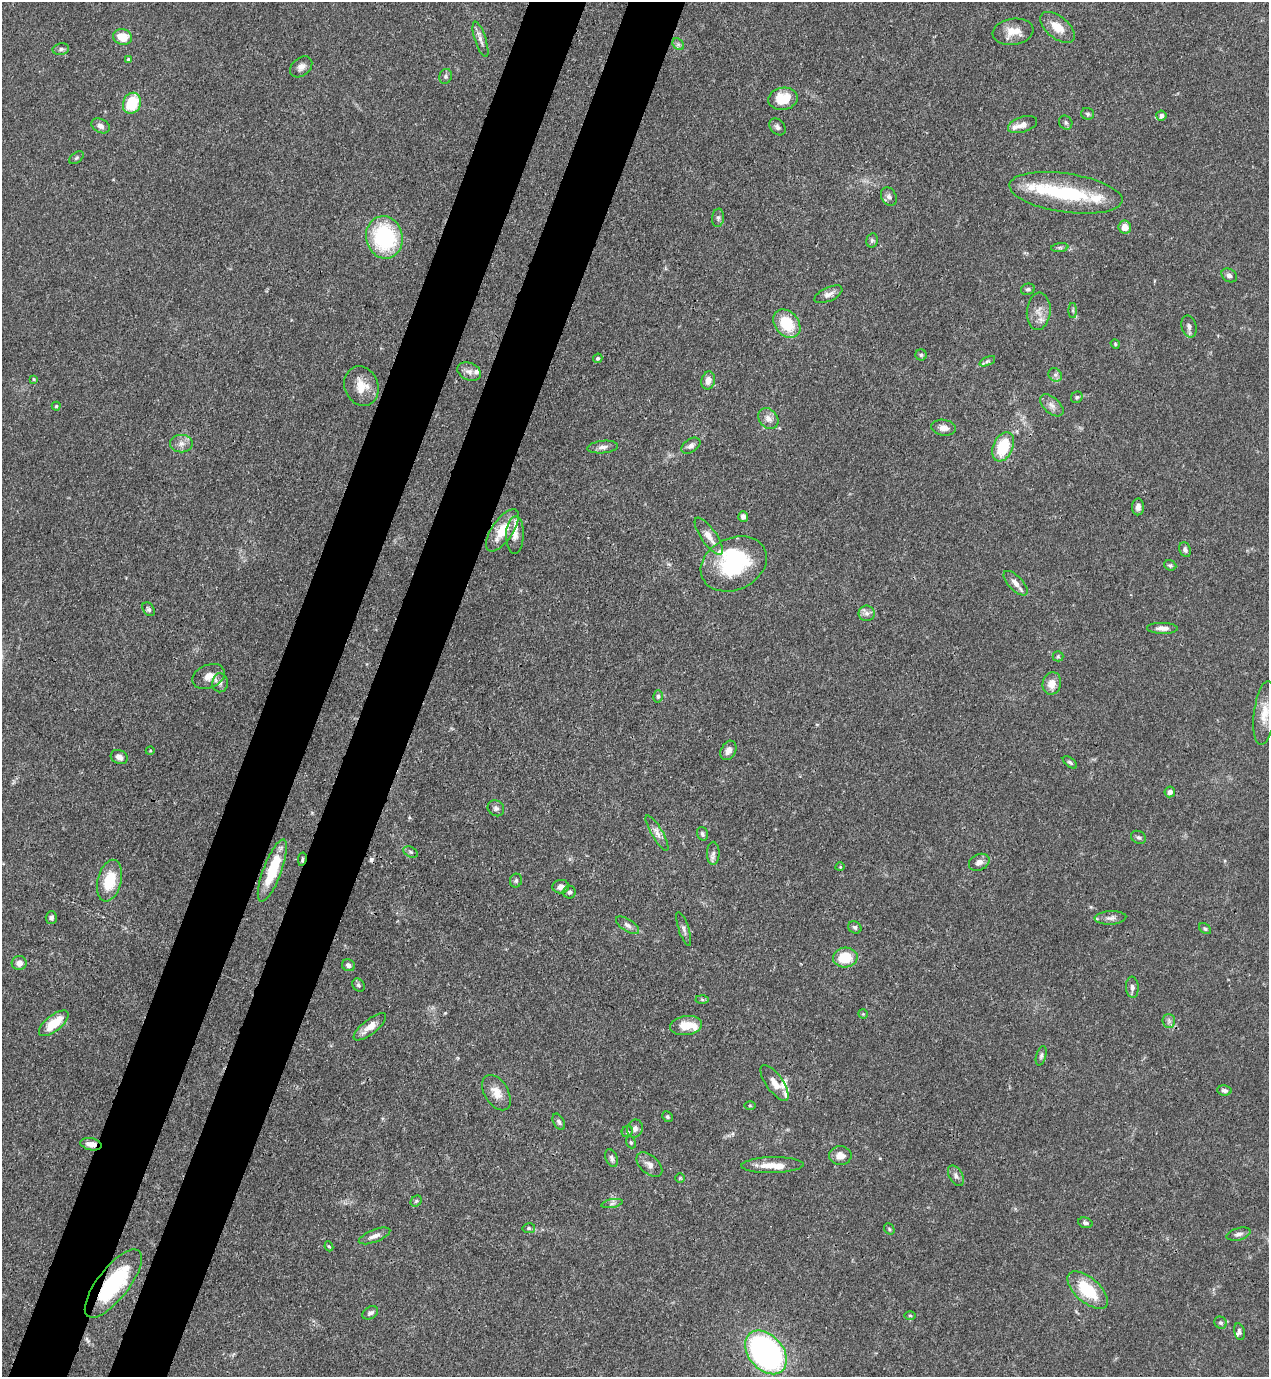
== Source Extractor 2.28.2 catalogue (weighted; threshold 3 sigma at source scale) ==
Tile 7 of 4 x 4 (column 3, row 2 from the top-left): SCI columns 2760-4026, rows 2795-4169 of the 5646 x 5587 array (HDU 1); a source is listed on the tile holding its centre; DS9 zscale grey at full resolution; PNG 1271 x 1379 px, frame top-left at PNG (2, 2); each listed source drawn as its Kron ellipse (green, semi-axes under 4 px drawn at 4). Shown black and unused: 9% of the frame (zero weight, under 3 of 4 exposures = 7% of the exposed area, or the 3 px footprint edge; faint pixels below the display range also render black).
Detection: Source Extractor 2.28.2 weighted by HDU 2 'WHT'; one run over the whole footprint, this tile lists its part. Background 0.0767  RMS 0.0036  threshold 0.0162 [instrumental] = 3 sigma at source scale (4.5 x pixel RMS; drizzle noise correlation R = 1.50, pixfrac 1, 0.05/0.05 arcsec/px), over >= 5 px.
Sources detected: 150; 2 inside a brighter object's white glare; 1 cosmic-ray / hot-pixel residue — neither listed nor drawn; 11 inside a brighter listed object's ellipse — not listed separately; the other 136 listed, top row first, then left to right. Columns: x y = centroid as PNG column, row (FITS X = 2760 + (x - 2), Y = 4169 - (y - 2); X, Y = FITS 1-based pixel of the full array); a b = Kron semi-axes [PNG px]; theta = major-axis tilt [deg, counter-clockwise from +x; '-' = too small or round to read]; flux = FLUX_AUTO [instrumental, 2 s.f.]
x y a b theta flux
1057 27 20 11 -40 5.5
1013 32 20 13 8 5.5
122 37 9 7 -15 6.5
480 39 19 5 -72 2
678 44 6 5 - 0.85
61 49 8 5 10 0.94
128 59 4 3 - 0.38
301 67 12 9 39 2
446 76 7 6 - 0.95
783 99 15 11 9 9.2
132 103 11 9 67 14
1088 114 6 6 - 0.78
1161 116 5 5 - 1.3
1066 123 7 6 - 0.81
1022 125 15 7 18 2.7
101 126 9 6 -28 1.6
777 127 9 7 -50 1.1
76 158 8 5 38 0.63
1066 193 57 19 -8 28
889 196 10 7 -61 1.3
718 218 9 6 82 1
1125 227 6 6 - 3
384 237 21 18 -78 35
872 240 7 5 76 0.75
1060 248 9 4 8 0.84
1229 275 8 6 -32 1.3
1028 289 7 5 22 0.75
828 294 15 7 25 2
1073 310 7 4 90 0.63
1039 311 19 12 84 3.8
787 324 16 12 -51 12
1189 327 11 7 -75 1.4
1115 344 5 4 - 0.39
921 355 5 5 - 0.55
598 358 5 4 - 0.62
987 361 8 4 23 0.78
469 371 12 8 -22 2.1
1055 375 7 6 - 0.99
34 379 4 3 - 0.32
708 380 9 7 77 2.6
361 386 20 16 -68 6.3
1077 397 6 5 - 0.67
1052 405 14 8 -42 2.2
56 406 4 4 - 0.47
768 419 11 9 -48 2.3
944 428 12 8 -9 2.3
181 444 11 9 0 2.3
691 446 10 6 33 1.5
603 447 15 6 5 1.7
1003 447 15 9 67 14
1138 507 8 6 89 1.4
743 516 5 5 - 1.4
502 530 24 10 56 9
515 535 19 9 89 2.9
709 536 22 7 -55 3.6
1185 550 8 5 -67 1.1
734 564 34 26 25 31
1170 565 6 5 - 0.73
1016 583 16 7 -46 2.6
149 609 7 5 -57 0.8
867 613 8 8 - 1.4
1162 628 15 5 -1 2.2
1058 656 5 5 - 0.52
209 676 17 11 24 3.5
220 683 9 7 88 1.6
1052 683 11 9 76 3.8
658 696 6 5 - 0.65
1265 713 32 10 83 6.2
728 750 10 7 62 2.2
150 751 4 3 - 0.31
119 757 9 6 -27 1.7
1070 762 8 4 -37 0.75
1170 792 5 5 - 1.4
496 808 9 7 -38 1.1
657 833 20 5 -59 2.4
702 834 7 5 -73 0.86
1138 837 8 6 -28 0.83
411 852 8 5 -27 0.74
713 853 11 6 90 1.5
302 859 7 3 79 0.58
979 862 11 8 27 1.9
840 867 5 3 - 0.33
272 870 33 9 69 15
110 881 21 12 75 12
516 881 7 6 - 0.74
561 887 8 6 4 2
569 892 6 6 - 0.93
51 917 6 5 - 0.94
1110 918 16 6 3 1.8
627 925 13 6 -33 1.6
855 927 7 5 -36 0.8
684 929 18 5 -72 1.4
1205 929 7 4 -37 0.58
845 957 12 10 4 9.8
19 963 7 7 - 2.2
348 965 7 6 - 1.5
358 985 7 5 -52 0.69
1132 987 11 6 -86 1.4
702 1000 6 4 -2 0.6
863 1014 5 4 - 0.42
1169 1021 7 6 - 1
54 1023 18 8 39 9
686 1026 16 9 8 5.6
370 1027 20 7 38 3.9
1041 1056 10 5 74 0.82
775 1083 21 8 -55 3.2
1224 1090 7 5 -7 0.96
496 1093 19 12 -58 4.4
750 1106 6 4 -1 0.35
667 1117 5 5 - 0.64
559 1122 9 5 -61 0.9
635 1129 9 7 68 1.4
627 1132 6 5 - 0.68
631 1142 6 4 -68 0.52
91 1144 11 6 -10 2.5
840 1156 11 9 0 2.8
612 1158 9 5 -70 1.1
649 1165 15 9 -42 2.3
772 1165 31 8 1 5.4
956 1176 11 6 -60 1.6
680 1178 5 5 - 0.4
416 1201 6 5 - 0.56
612 1204 11 4 11 0.95
1085 1223 7 5 -14 0.85
529 1228 6 5 - 0.74
889 1229 6 5 - 0.52
1239 1234 12 6 15 1.4
375 1236 17 6 22 2.1
329 1246 5 4 - 0.41
113 1284 41 15 52 31
1088 1290 25 12 -41 15
370 1313 8 6 32 1.2
910 1315 6 4 -1 0.38
1221 1323 6 5 - 0.74
1239 1332 8 5 -77 0.96
766 1352 25 17 -49 110
Overlapping masked pixels (flux is a lower limit): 5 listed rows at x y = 1003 447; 302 859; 272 870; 91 1144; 113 1284